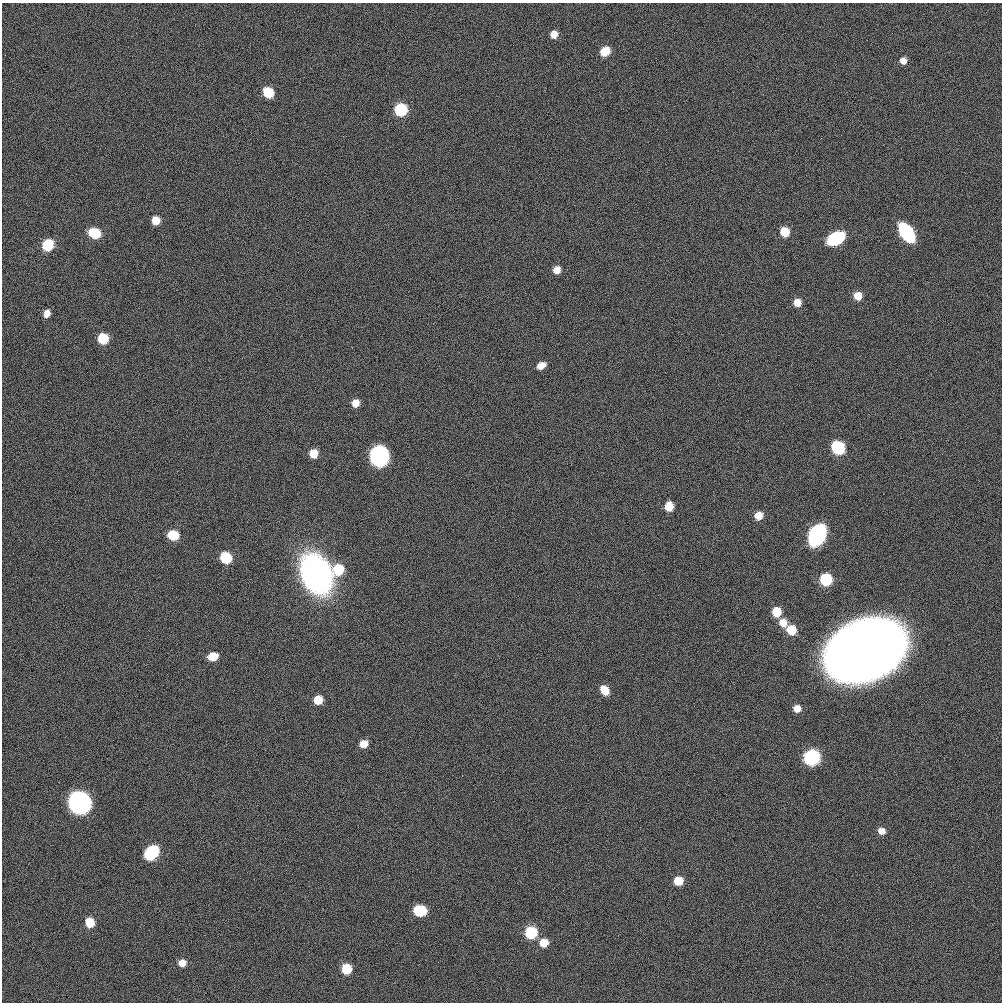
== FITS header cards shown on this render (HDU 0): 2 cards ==
NAXIS1  =                 1000
NAXIS2  =                 1000

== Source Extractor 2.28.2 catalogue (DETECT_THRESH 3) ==
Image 1000 x 1000 px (HDU 0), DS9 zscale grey, 1 PNG px = 1 image px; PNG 1004 x 1004 px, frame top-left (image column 1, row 1000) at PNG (2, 3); no overlay
Background 0.00101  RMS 0.099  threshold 0.296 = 3 sigma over >= 5 px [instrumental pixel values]
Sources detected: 49; all 49 listed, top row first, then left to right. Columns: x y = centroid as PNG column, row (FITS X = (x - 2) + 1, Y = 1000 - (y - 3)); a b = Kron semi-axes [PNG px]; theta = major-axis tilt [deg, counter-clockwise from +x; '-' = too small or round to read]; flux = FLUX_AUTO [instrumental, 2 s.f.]
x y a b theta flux
554 34 6 6 - 99
605 51 7 6 - 220
903 61 6 6 - 61
268 92 8 6 -50 340
401 110 7 7 - 920
156 220 6 6 - 140
785 232 6 6 - 250
907 232 13 8 -54 1200
94 233 9 7 -20 270
836 238 12 7 29 1000
48 245 8 7 - 400
557 270 6 6 - 89
858 296 6 6 - 130
797 302 6 5 - 130
47 313 7 5 69 63
103 339 7 7 - 370
541 365 8 6 26 68
355 403 6 6 - 85
838 447 8 7 - 860
314 453 6 6 - 160
379 456 11 11 - 2300
669 506 7 6 - 120
759 515 6 6 - 140
173 535 8 6 -8 300
817 535 12 8 62 3300
226 558 7 7 - 500
338 569 7 7 - 430
316 574 17 12 -67 11000
826 579 7 7 - 810
777 612 7 6 - 240
783 622 8 7 - 110
791 630 8 8 - 150
865 650 36 25 24 120000
213 656 9 7 14 110
605 690 8 6 -51 120
318 700 6 6 - 210
797 708 6 6 - 97
364 744 7 6 - 110
812 757 12 11 - 450
79 802 13 12 - 2400
881 831 7 6 - 61
152 852 10 8 46 760
678 881 7 6 - 160
420 911 9 7 -4 410
90 922 7 6 - 210
531 932 7 7 - 460
544 943 7 6 - 150
182 963 6 6 - 97
346 969 7 6 - 320